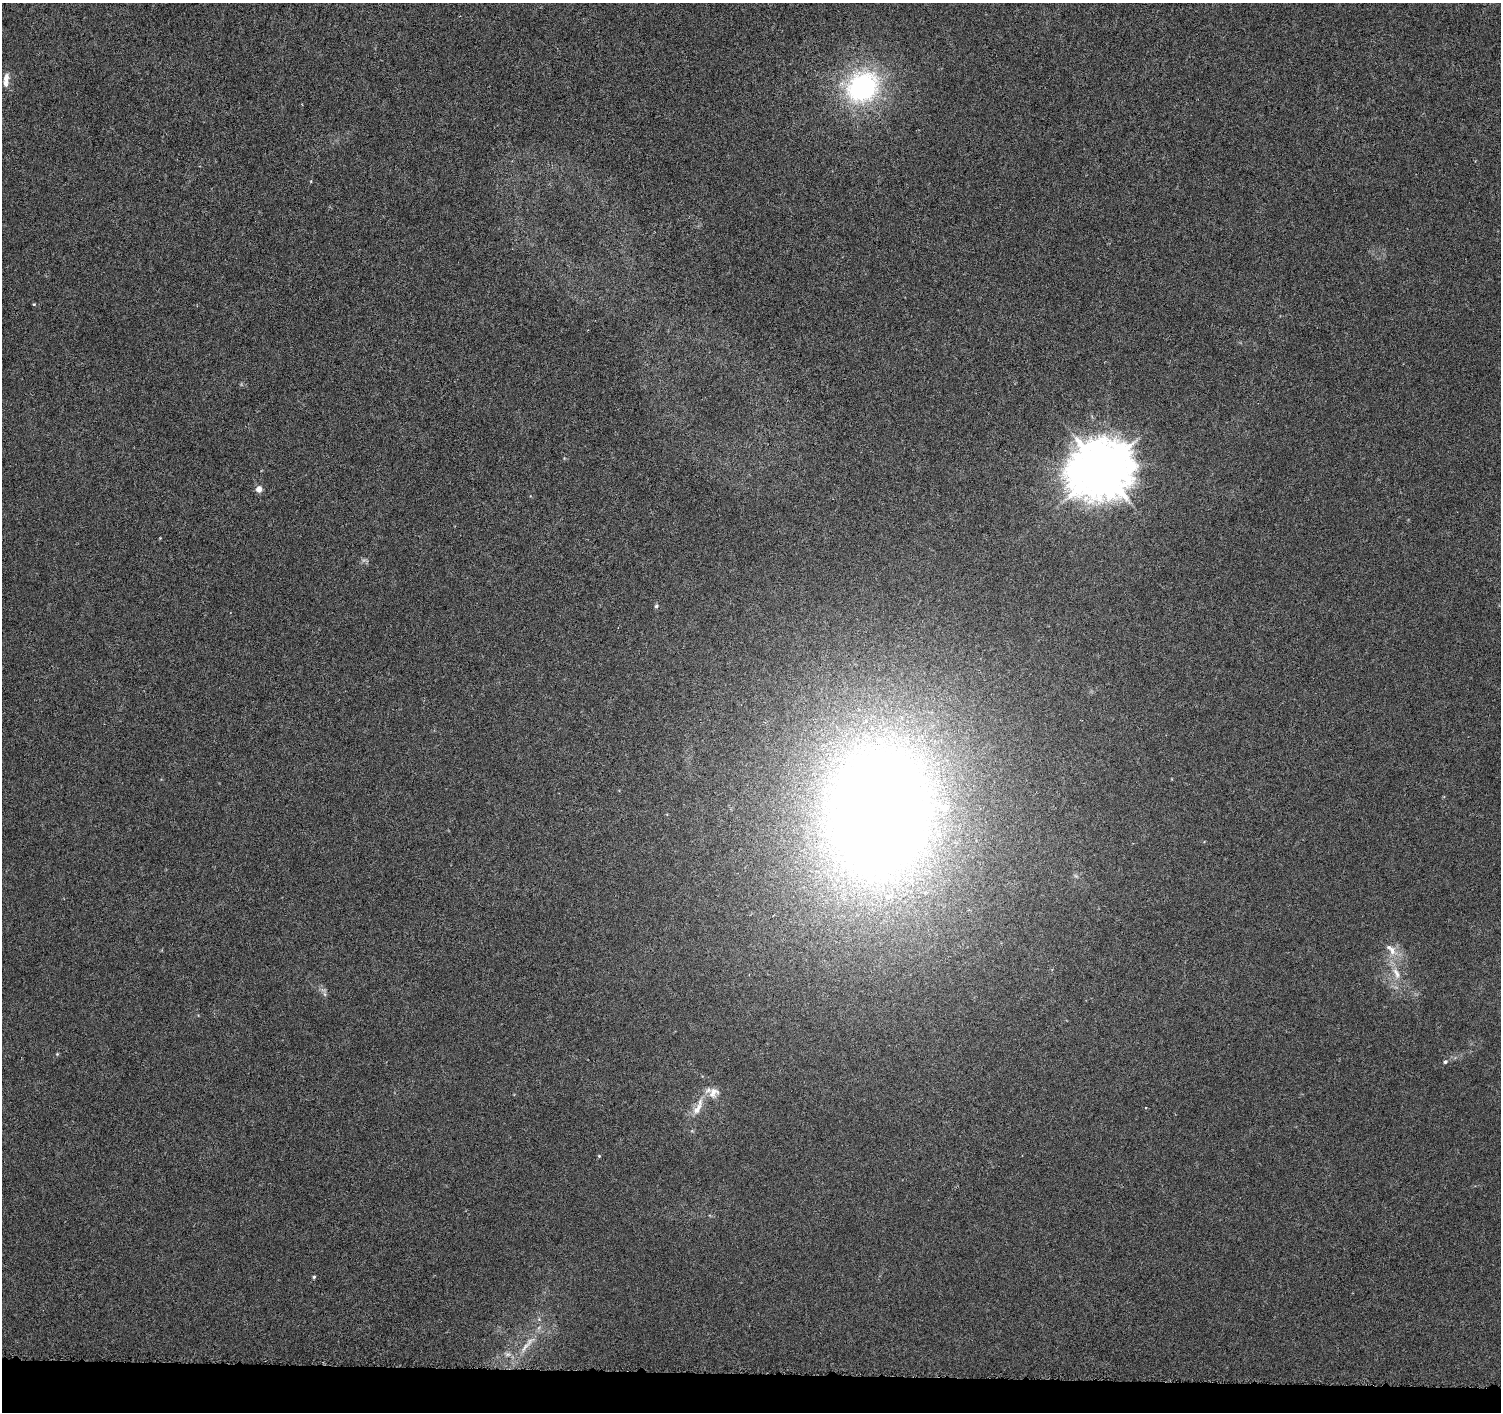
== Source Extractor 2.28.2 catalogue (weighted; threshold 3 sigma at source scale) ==
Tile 8 of 3 x 3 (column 2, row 3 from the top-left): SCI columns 1508-3006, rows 283-1692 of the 4509 x 4744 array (HDU 1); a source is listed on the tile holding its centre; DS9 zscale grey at full resolution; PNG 1503 x 1414 px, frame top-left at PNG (2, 3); no overlay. Shown black and unused: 3% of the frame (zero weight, under 4 of 8 exposures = <1% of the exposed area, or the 3 px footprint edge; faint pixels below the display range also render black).
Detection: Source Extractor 2.28.2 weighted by HDU 2 'WHT'; one run over the whole footprint, this tile lists its part. Background -0.00797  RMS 0.0022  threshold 0.00902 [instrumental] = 3 sigma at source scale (4.09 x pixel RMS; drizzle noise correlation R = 1.36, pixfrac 0.8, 0.0396/0.0396 arcsec/px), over >= 5 px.
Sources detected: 20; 2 inside a brighter listed object's ellipse — not listed separately; the other 18 listed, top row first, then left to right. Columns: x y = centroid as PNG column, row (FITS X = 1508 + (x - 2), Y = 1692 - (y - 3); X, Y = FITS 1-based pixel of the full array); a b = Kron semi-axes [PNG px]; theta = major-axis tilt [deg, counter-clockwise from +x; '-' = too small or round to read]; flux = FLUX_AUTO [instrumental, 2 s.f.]
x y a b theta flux
6 78 13 7 81 1.4
862 87 32 27 40 37
311 181 4 3 - 0.17
34 304 4 3 - 0.21
1101 469 19 17 24 1100
259 489 5 5 - 2.2
656 606 6 5 - 0.37
879 814 137 94 84 360
1392 950 15 10 -62 2.3
1397 973 18 8 -67 2.4
57 1054 5 4 - 0.21
1445 1062 5 4 - 0.41
713 1093 16 13 42 2.3
697 1109 21 9 58 2.5
599 1156 4 4 - 0.22
314 1277 4 4 - 0.28
527 1344 38 7 49 3.4
508 1354 8 6 -19 0.7